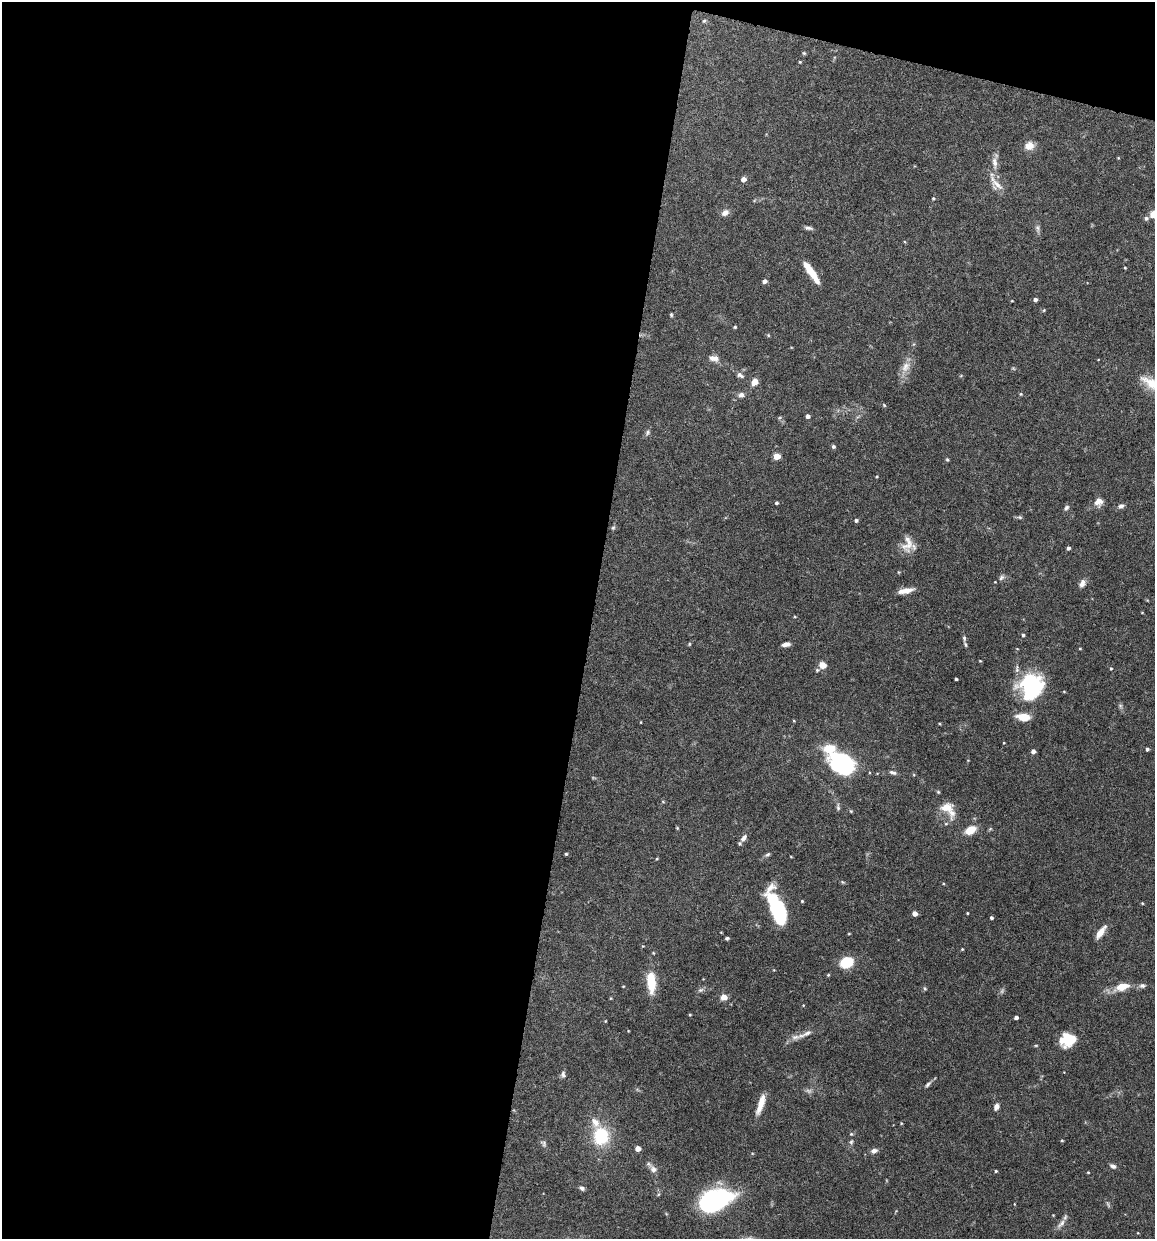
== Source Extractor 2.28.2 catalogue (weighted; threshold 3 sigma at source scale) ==
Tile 1 of 4 x 4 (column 1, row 1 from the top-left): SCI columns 117-1269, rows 3714-4950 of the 4966 x 4951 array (HDU 1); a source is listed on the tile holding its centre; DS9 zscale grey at full resolution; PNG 1157 x 1241 px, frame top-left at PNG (2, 2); no overlay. Shown black and unused: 53% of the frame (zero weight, under 4 of 8 exposures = <1% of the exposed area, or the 3 px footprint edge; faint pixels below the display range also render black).
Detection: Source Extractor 2.28.2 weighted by HDU 2 'WHT'; one run over the whole footprint, this tile lists its part. Background 0.0726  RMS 0.0021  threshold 0.00879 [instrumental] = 3 sigma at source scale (4.09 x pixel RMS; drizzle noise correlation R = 1.36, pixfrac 0.8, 0.05/0.05 arcsec/px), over >= 5 px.
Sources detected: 128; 2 too faint to see at this stretch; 2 inside a brighter object's white glare — not listed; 7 inside a brighter listed object's ellipse — not listed separately; the other 117 listed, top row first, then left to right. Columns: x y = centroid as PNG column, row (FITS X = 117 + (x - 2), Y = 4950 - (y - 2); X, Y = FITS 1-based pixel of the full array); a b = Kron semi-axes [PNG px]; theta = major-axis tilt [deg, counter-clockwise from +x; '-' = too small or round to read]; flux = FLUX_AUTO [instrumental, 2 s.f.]
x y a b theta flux
704 21 6 4 42 0.27
804 53 5 4 - 0.23
800 62 3 3 - 0.17
1029 146 11 9 19 1.8
994 162 17 6 -81 1.4
743 179 5 4 - 1.2
996 183 27 7 -47 1.9
933 198 5 4 - 0.22
725 213 10 7 33 0.96
1154 214 9 7 30 1.7
808 228 10 5 -10 0.54
1038 228 7 4 -71 0.44
1125 268 4 3 - 0.15
811 272 26 6 -55 3.3
764 281 4 4 - 0.84
1035 300 4 4 - 0.6
1012 301 4 2 - 0.14
1044 310 4 3 - 0.19
671 315 5 4 - 0.25
735 327 4 4 - 0.24
712 358 9 7 -62 0.88
905 367 16 10 63 1.9
740 375 10 6 -30 0.64
754 382 8 6 38 1.4
1151 383 28 11 -32 4.2
1021 394 4 4 - 0.21
741 395 7 6 - 0.75
884 405 6 4 -45 0.21
808 416 4 4 - 0.74
648 432 7 5 63 0.43
833 446 4 4 - 0.42
777 456 4 4 - 3.6
947 460 5 4 - 0.24
877 476 4 3 - 0.18
1098 502 11 9 42 1.5
776 503 3 3 - 0.3
1121 506 6 6 - 0.58
1066 508 7 5 46 0.46
1020 517 6 4 17 0.27
856 520 4 4 - 0.41
613 528 5 5 - 0.27
907 544 21 14 78 2.5
1068 548 4 3 - 0.47
1001 578 8 6 56 0.5
1082 583 11 7 71 0.86
905 591 18 6 11 1.7
1023 635 3 3 - 0.31
964 638 7 5 -82 0.39
689 644 6 3 72 0.19
786 644 8 5 11 0.83
1080 648 4 3 - 0.16
980 661 4 2 - 0.15
822 665 5 5 - 2.4
1111 668 4 3 - 0.22
817 670 5 4 - 0.29
956 679 3 3 - 0.25
1031 686 30 27 75 15
1023 717 14 7 -7 3.1
641 722 4 2 - 0.13
829 749 12 9 5 4
1147 749 3 3 - 0.37
1033 751 4 4 - 0.83
844 764 19 13 -35 35
893 772 10 4 -20 0.5
838 807 8 5 -81 0.42
946 808 21 18 -36 3
851 811 5 4 - 0.21
970 830 11 7 30 3.2
744 838 11 6 54 0.98
566 854 3 3 - 0.23
767 854 7 4 35 0.39
657 859 4 3 - 0.18
802 901 3 3 - 0.19
1142 903 4 3 - 0.18
779 913 31 13 -73 14
915 913 4 4 - 1.3
967 913 3 2 - 0.18
991 918 3 3 - 0.38
1101 932 16 6 55 1.8
727 938 4 3 - 0.31
962 949 4 3 - 0.16
847 962 11 8 22 7.1
651 981 22 8 -86 5.8
623 986 4 3 - 0.14
1123 986 14 8 15 2.7
1142 986 8 6 8 0.52
925 989 5 4 - 0.27
700 990 6 6 - 0.41
724 997 7 7 - 1.2
803 1005 4 3 - 0.14
690 1015 3 3 - 0.17
1016 1017 4 3 - 0.57
605 1021 4 3 - 0.14
795 1037 14 6 7 1.1
1069 1040 15 11 10 6.4
1036 1045 5 3 - 0.17
563 1074 10 5 -81 0.53
928 1084 10 4 46 0.46
761 1104 24 7 72 2.5
996 1107 7 5 62 0.89
901 1123 5 3 - 0.17
851 1134 5 4 - 0.22
601 1136 16 14 87 9.4
1062 1140 4 3 - 0.19
851 1142 6 4 46 0.29
544 1143 10 6 -47 0.53
638 1149 4 4 - 1.6
874 1151 8 6 18 0.74
1113 1166 7 5 -27 0.62
653 1169 9 7 -38 0.9
996 1171 3 3 - 0.24
1088 1172 3 3 - 0.17
582 1188 6 5 - 0.49
710 1201 24 15 -16 27
1014 1204 4 2 - 0.13
1053 1215 3 3 - 0.13
1061 1223 15 5 50 0.95
Isophote crosses this tile's border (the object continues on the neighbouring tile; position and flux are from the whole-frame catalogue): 2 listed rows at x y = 1154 214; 1151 383